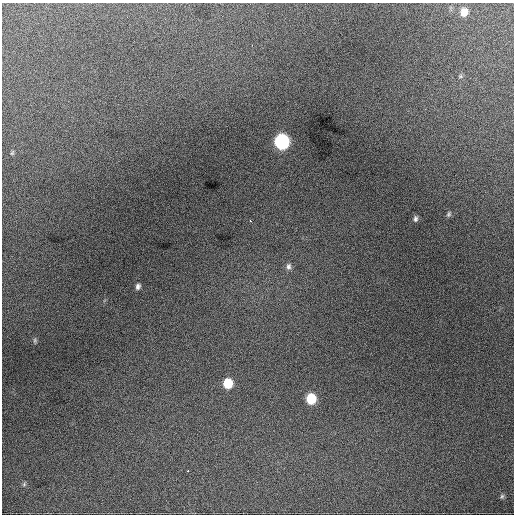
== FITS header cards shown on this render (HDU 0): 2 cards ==
NAXIS1  =                  512 / Axis length
NAXIS2  =                  512 / Axis length

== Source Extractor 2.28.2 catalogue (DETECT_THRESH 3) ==
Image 512 x 512 px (HDU 0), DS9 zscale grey, 1 PNG px = 1 image px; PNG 516 x 516 px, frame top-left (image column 1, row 512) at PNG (2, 3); no overlay
Background 980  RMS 25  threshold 75.4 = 3 sigma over >= 5 px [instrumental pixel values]
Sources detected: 16; all 16 listed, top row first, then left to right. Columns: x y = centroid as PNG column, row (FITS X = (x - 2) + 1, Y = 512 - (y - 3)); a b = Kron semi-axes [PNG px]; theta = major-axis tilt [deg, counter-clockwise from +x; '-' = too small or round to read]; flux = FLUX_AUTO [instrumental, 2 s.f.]
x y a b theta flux
464 12 9 7 70 17000
252 45 3 2 - 2400
460 76 6 5 - 2600
282 141 9 8 - 300000
12 153 8 4 54 2400
449 214 7 6 - 3300
415 219 7 5 -88 4400
250 221 3 2 - 4000
288 266 9 7 89 6400
138 286 7 5 68 5500
35 340 7 4 -84 2700
228 383 8 7 - 46000
311 399 8 7 - 54000
188 470 3 2 - 4200
24 484 6 5 - 2900
502 496 7 5 74 3100